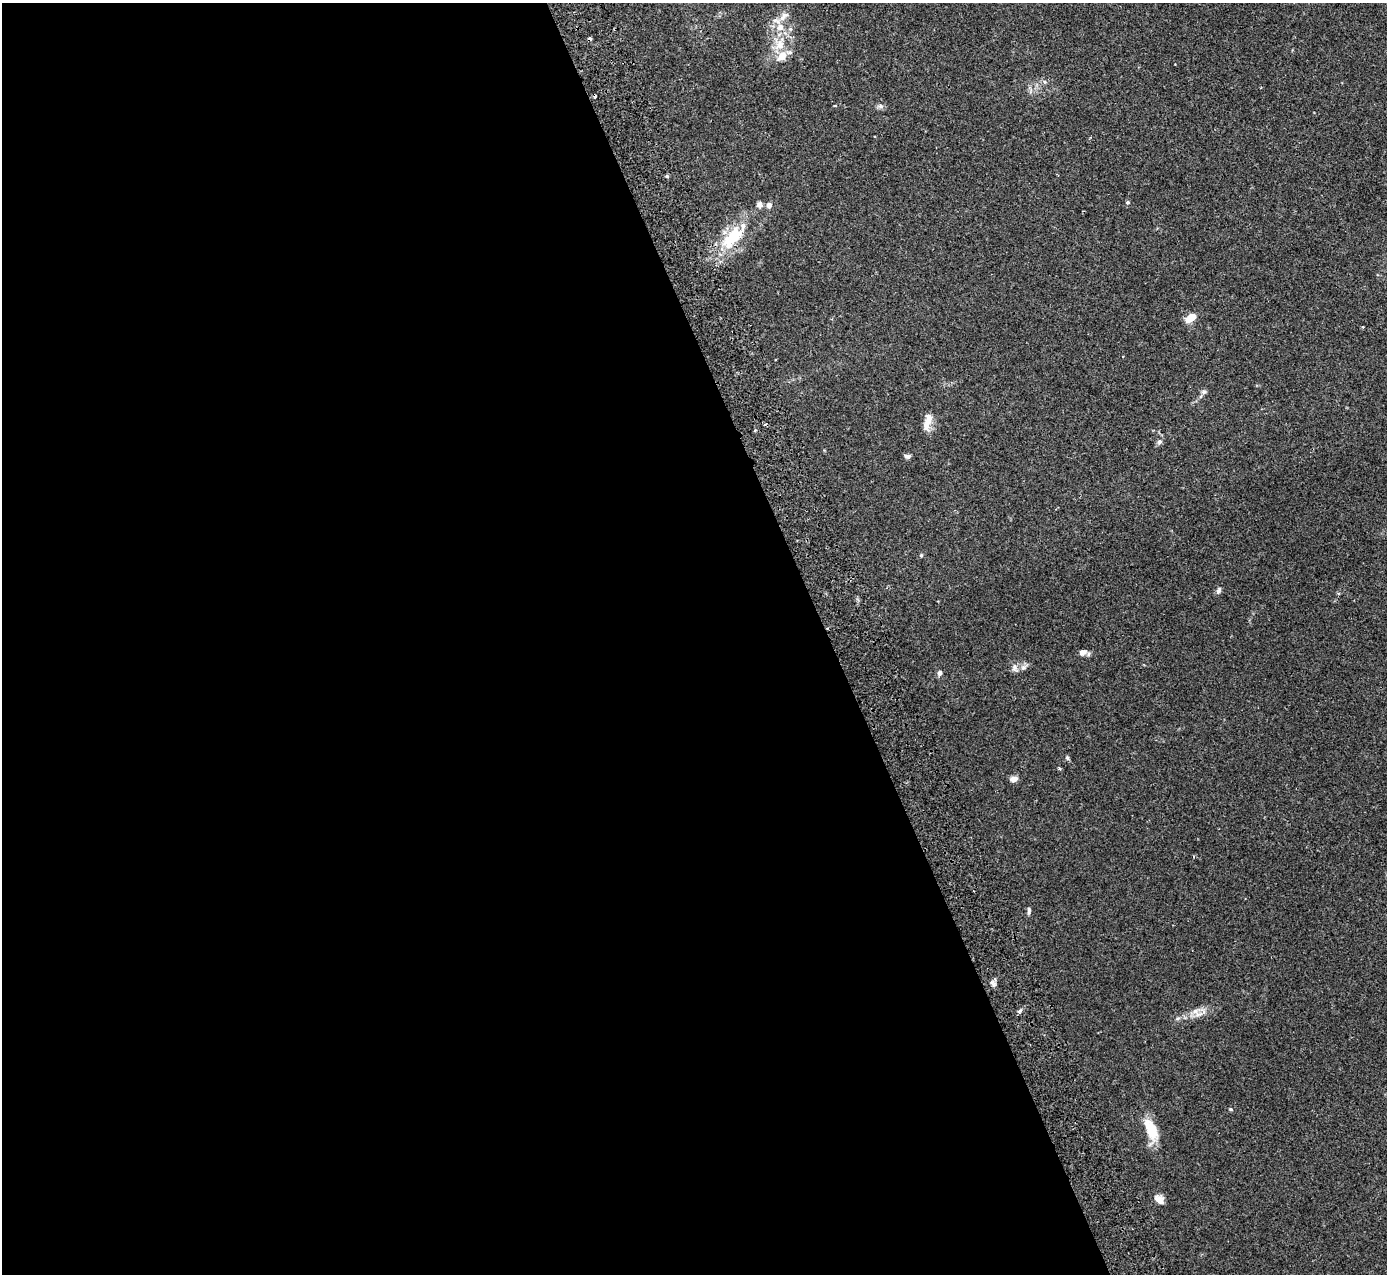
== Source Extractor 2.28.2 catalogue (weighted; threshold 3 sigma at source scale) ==
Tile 9 of 4 x 4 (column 1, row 3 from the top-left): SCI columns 55-1439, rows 1453-2724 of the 5648 x 5578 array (HDU 1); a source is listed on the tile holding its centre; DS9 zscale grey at full resolution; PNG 1389 x 1276 px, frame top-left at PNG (2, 3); no overlay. Shown black and unused: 60% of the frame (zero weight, under 2 of 3 exposures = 3% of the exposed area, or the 3 px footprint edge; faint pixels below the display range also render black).
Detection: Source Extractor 2.28.2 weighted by HDU 2 'WHT'; one run over the whole footprint, this tile lists its part. Background 0.0538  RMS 0.0051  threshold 0.0229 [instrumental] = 3 sigma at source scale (4.5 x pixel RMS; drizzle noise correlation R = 1.50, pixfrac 1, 0.05/0.05 arcsec/px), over >= 5 px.
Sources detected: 33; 2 cosmic-ray / hot-pixel residue — not listed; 3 inside a brighter listed object's ellipse — not listed separately; the other 28 listed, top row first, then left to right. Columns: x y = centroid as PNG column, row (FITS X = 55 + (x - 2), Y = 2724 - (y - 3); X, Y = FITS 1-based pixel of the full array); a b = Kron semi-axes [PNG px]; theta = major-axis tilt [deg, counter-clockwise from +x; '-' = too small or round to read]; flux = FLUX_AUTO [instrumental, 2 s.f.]
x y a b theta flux
785 15 12 6 -6 2
780 27 11 9 46 4.6
780 45 17 12 56 7.8
880 106 7 5 48 1.2
667 176 5 4 - 0.66
1128 202 5 5 - 0.87
759 205 7 7 - 1.8
769 205 4 4 - 4.1
732 238 41 19 46 23
1190 318 13 7 37 6
1204 392 7 6 - 1.2
927 422 24 8 77 5.3
755 430 3 3 - 1.1
1159 442 7 6 - 1.3
907 456 8 5 -5 1.2
921 555 5 4 - 0.61
1218 591 8 6 69 1.4
1083 652 8 6 29 2.7
1015 668 11 8 -85 2.2
939 673 8 6 67 1.3
1067 758 6 5 - 0.76
1013 779 7 6 - 3.4
1029 911 10 4 -89 1.1
992 983 11 4 -55 1.2
1199 1014 12 6 7 3.2
1231 1109 6 4 -89 0.52
1151 1130 21 13 -70 12
1159 1199 12 9 -40 3.3